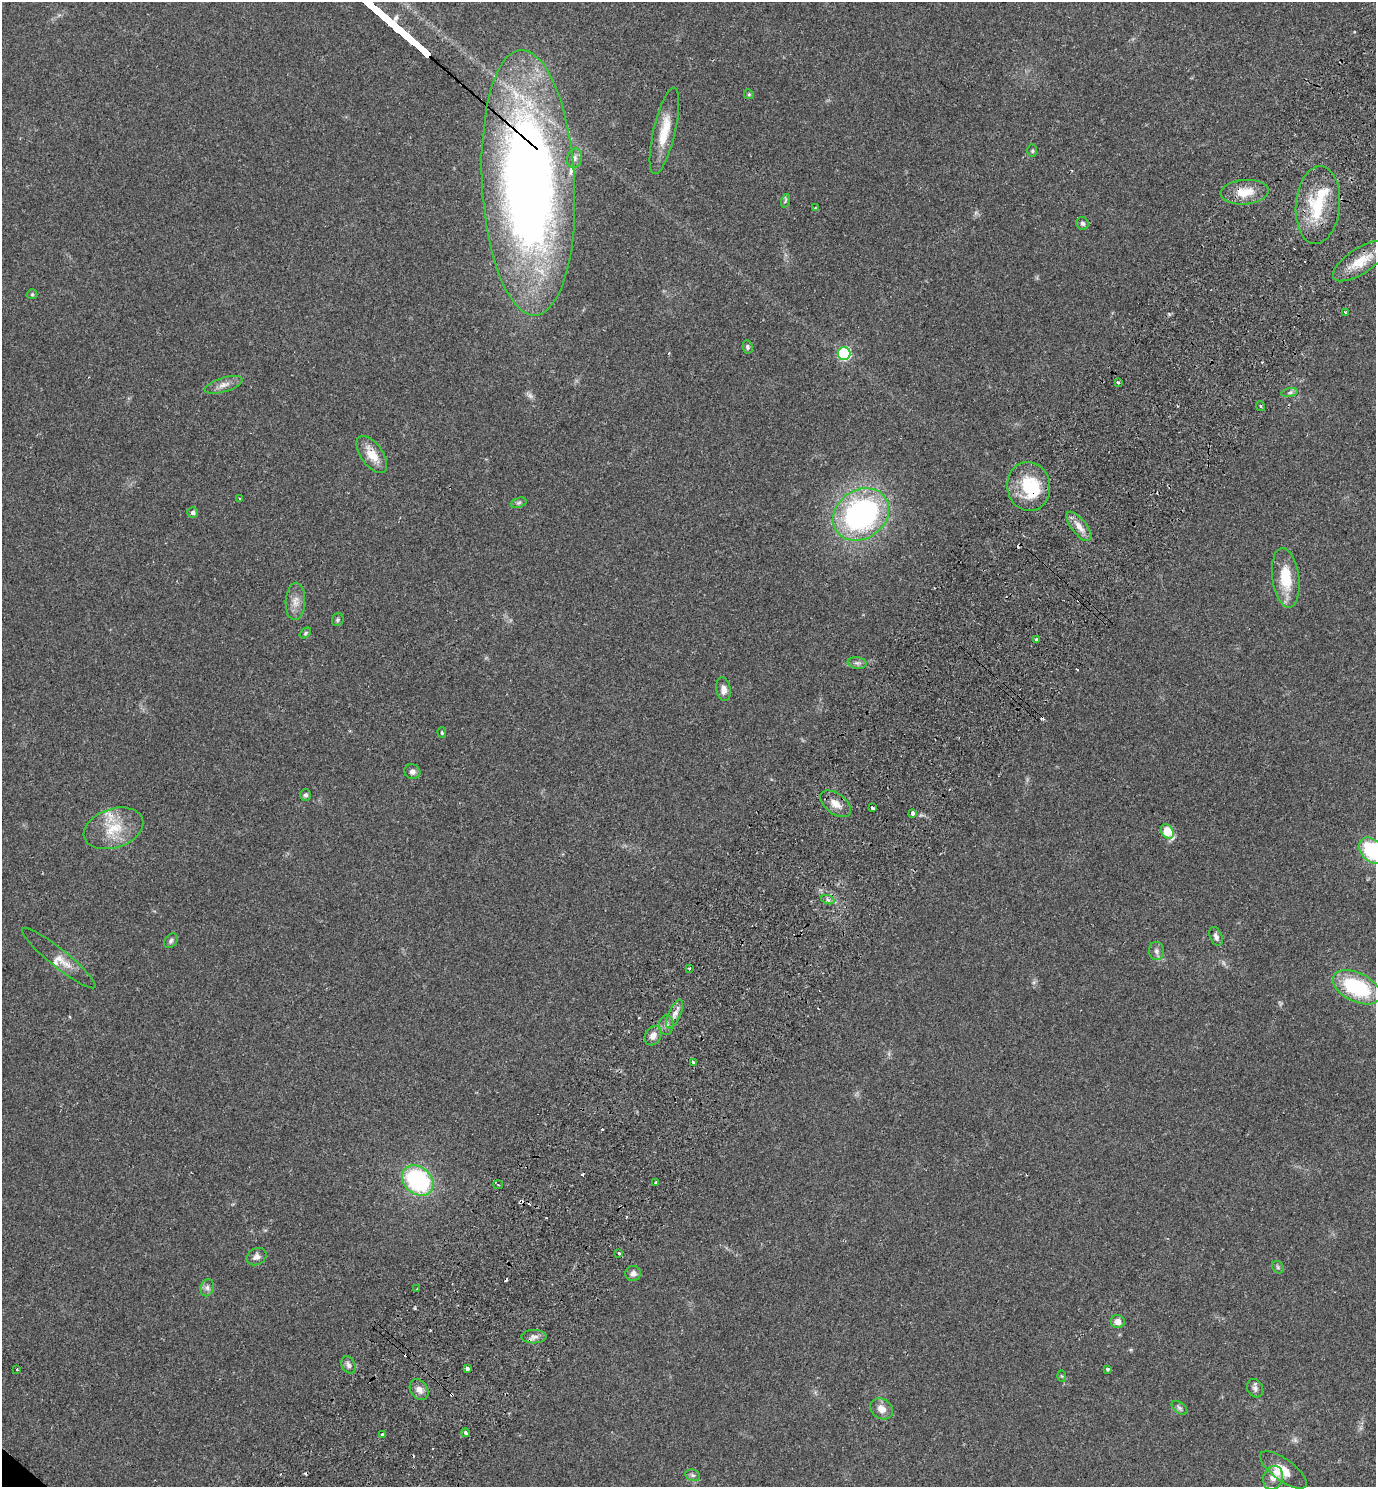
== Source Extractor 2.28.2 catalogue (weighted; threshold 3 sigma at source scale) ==
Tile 10 of 4 x 4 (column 2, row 3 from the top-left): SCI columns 1578-2951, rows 1528-3012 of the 6042 x 6022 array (HDU 1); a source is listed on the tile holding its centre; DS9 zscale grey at full resolution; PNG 1378 x 1489 px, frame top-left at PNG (2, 2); each listed source drawn as its Kron ellipse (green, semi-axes under 4 px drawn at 4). Shown black and unused: <1% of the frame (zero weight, under 2 of 3 exposures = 3% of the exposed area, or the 3 px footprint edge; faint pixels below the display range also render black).
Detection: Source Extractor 2.28.2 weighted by HDU 2 'WHT'; one run over the whole footprint, this tile lists its part. Background 0.0878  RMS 0.008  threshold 0.036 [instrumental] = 3 sigma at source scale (4.5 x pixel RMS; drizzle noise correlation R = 1.50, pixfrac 1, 0.05/0.05 arcsec/px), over >= 5 px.
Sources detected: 98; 1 inside a brighter object's white glare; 13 cosmic-ray / hot-pixel residue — neither listed nor drawn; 6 inside a brighter listed object's ellipse — not listed separately; the other 78 listed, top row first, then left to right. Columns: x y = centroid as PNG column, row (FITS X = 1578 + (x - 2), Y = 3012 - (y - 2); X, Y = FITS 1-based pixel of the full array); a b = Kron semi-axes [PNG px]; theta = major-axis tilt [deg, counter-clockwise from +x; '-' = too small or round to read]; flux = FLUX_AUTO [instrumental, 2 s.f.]
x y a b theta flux
749 94 5 4 - 1.1
664 131 44 11 77 21
1032 151 6 5 - 1.2
574 158 10 7 74 3.2
528 183 133 46 -87 780
1245 192 24 12 5 15
785 201 7 4 71 1.4
1318 205 39 22 85 42
815 208 4 2 - 0.58
1083 223 6 6 - 2.3
1360 261 31 12 33 19
32 294 5 5 - 0.98
1345 312 4 3 - 0.73
748 347 7 5 -82 1.5
844 354 6 6 - 83
1118 382 3 3 - 1.9
224 385 19 7 17 5.5
1290 393 8 4 9 1.7
1260 406 5 3 - 0.78
372 454 21 11 -55 14
1029 486 24 21 -81 37
240 499 3 3 - 1.6
519 503 8 5 20 1.6
193 512 5 5 - 2.2
861 514 30 24 36 180
1079 526 18 7 -51 7.3
1286 578 30 13 -82 24
295 601 19 10 87 7.2
338 620 6 6 - 1.4
305 633 6 4 39 1.3
1036 640 3 3 - 20
857 663 9 6 -8 2.5
723 689 12 7 -80 4.5
442 733 5 4 - 1
412 772 8 7 - 3.1
305 795 6 5 - 1.7
835 804 17 10 -37 8
873 808 3 3 - 2.2
913 813 4 3 - 5.1
113 828 30 19 18 25
1167 832 8 5 -55 23
1373 851 16 11 -41 56
828 900 7 4 -19 1.7
1216 936 10 6 -68 2.9
171 941 8 6 52 2
1156 951 9 7 -88 2.9
59 958 46 9 -39 10
689 968 3 3 - 2.1
1357 987 26 14 -26 61
675 1014 15 6 65 4.9
666 1025 9 7 88 3.4
653 1036 10 8 59 4.3
693 1063 4 3 - 2.8
418 1180 17 13 -40 93
656 1182 3 3 - 1.7
498 1185 5 4 - 1.2
619 1253 3 2 - 0.85
257 1257 10 8 30 3.8
1278 1267 7 5 -48 1.4
633 1273 8 7 - 3.3
207 1288 9 6 77 2.7
417 1289 2 2 - 0.83
1118 1322 7 6 - 5.2
534 1337 12 6 -1 3.8
348 1365 9 6 -61 2.8
467 1368 3 3 - 6.5
17 1369 3 3 - 0.89
1108 1369 3 3 - 1.3
1062 1376 6 4 -87 0.83
1255 1388 9 7 -62 2.6
419 1389 11 8 -55 4.7
1179 1408 9 5 -38 1.9
881 1409 12 9 -34 6.3
465 1433 4 3 - 2.6
382 1434 3 3 - 2.2
1283 1470 28 10 -37 12
693 1475 7 5 -20 1.9
1273 1478 12 9 67 6.6
Overlapping masked pixels (flux is a lower limit): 3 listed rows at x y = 528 183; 1245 192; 1029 486
Isophote crosses this tile's border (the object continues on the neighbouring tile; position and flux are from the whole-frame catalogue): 1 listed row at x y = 1373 851